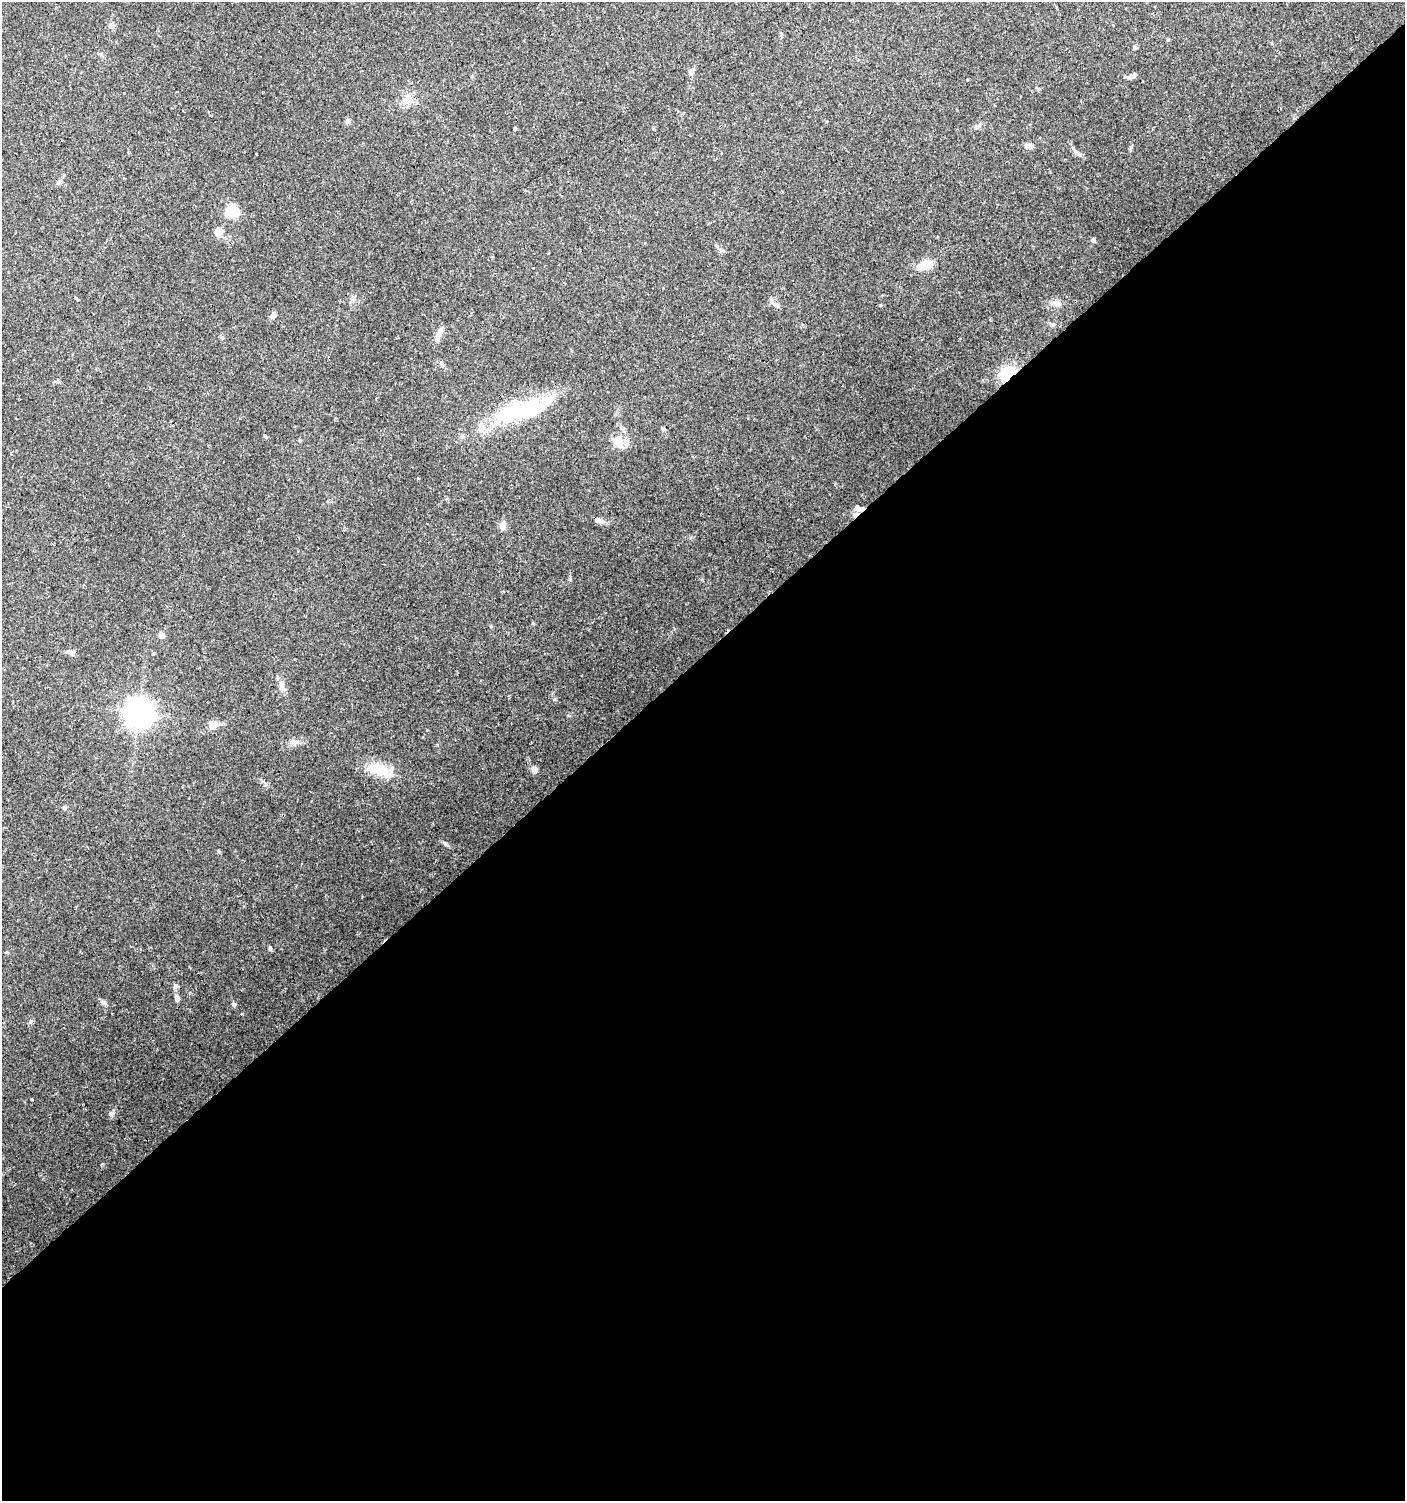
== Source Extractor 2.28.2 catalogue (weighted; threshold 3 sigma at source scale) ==
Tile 15 of 4 x 4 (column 3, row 4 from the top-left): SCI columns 2946-4348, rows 3-1501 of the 5954 x 5998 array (HDU 1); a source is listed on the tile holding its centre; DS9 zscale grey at full resolution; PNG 1407 x 1503 px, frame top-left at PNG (2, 2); no overlay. Shown black and unused: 56% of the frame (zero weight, under 3 of 4 exposures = <1% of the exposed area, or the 3 px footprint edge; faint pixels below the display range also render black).
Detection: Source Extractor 2.28.2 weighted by HDU 2 'WHT'; one run over the whole footprint, this tile lists its part. Background 0.0517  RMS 0.0052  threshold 0.0235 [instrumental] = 3 sigma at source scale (4.5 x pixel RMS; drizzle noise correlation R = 1.50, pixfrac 1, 0.0396/0.0396 arcsec/px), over >= 5 px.
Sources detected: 57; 2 inside a brighter object's white glare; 4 cosmic-ray / hot-pixel residue — not listed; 1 inside a brighter listed object's ellipse — not listed separately; the other 50 listed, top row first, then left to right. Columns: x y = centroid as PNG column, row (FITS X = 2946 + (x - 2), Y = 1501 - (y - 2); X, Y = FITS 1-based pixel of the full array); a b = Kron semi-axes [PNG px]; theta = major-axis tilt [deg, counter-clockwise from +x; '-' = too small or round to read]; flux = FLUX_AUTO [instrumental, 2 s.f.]
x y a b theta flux
111 26 9 7 -4 1.8
1135 48 5 5 - 0.73
691 72 9 6 82 1.6
1134 75 6 4 89 0.76
968 79 3 3 - 0.86
124 93 3 2 - 0.57
407 99 19 8 33 4.6
347 121 7 6 - 1.2
515 129 4 4 - 0.55
1029 146 10 6 -10 2.5
1076 152 15 4 -31 1.7
231 203 5 4 - 1.3
232 211 6 6 - 45
218 232 12 10 25 3.4
1093 240 7 4 -80 0.87
925 265 15 8 20 9.3
1057 303 12 8 -8 2.8
778 306 8 6 -44 1.4
273 315 8 6 38 1.8
1053 324 6 4 19 0.76
439 334 18 6 68 3.8
222 337 6 5 - 0.79
442 364 9 3 -69 0.93
1008 374 15 10 48 15
58 381 5 5 - 0.83
524 413 88 19 26 40
265 436 5 4 - 0.66
619 442 16 12 -67 6.5
11 453 4 3 - 0.72
418 479 3 2 - 0.89
858 508 9 7 -19 3
598 520 10 6 -10 1.8
503 525 11 7 -85 3.1
491 626 5 3 - 0.47
162 635 7 7 - 2.4
73 652 9 6 7 1.3
282 687 11 6 -78 2.3
139 713 9 9 - 600
213 726 12 10 13 4
294 742 11 5 -17 1.9
535 769 8 7 - 2
379 770 30 12 -18 16
446 844 8 5 -36 1
219 851 5 3 - 0.5
270 948 6 5 - 0.73
177 998 7 5 -77 2.2
103 1003 10 5 -41 1.3
234 1004 6 5 - 0.89
241 1014 4 3 - 0.41
111 1114 6 6 - 1.2
Overlapping masked pixels (flux is a lower limit): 3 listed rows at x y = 1008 374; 524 413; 858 508
Unlisted compact peaks at least as high as the median listed source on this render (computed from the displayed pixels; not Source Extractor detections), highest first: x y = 31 1021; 570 579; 554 699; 533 623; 102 1164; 1131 147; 64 807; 266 784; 427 730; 354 298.